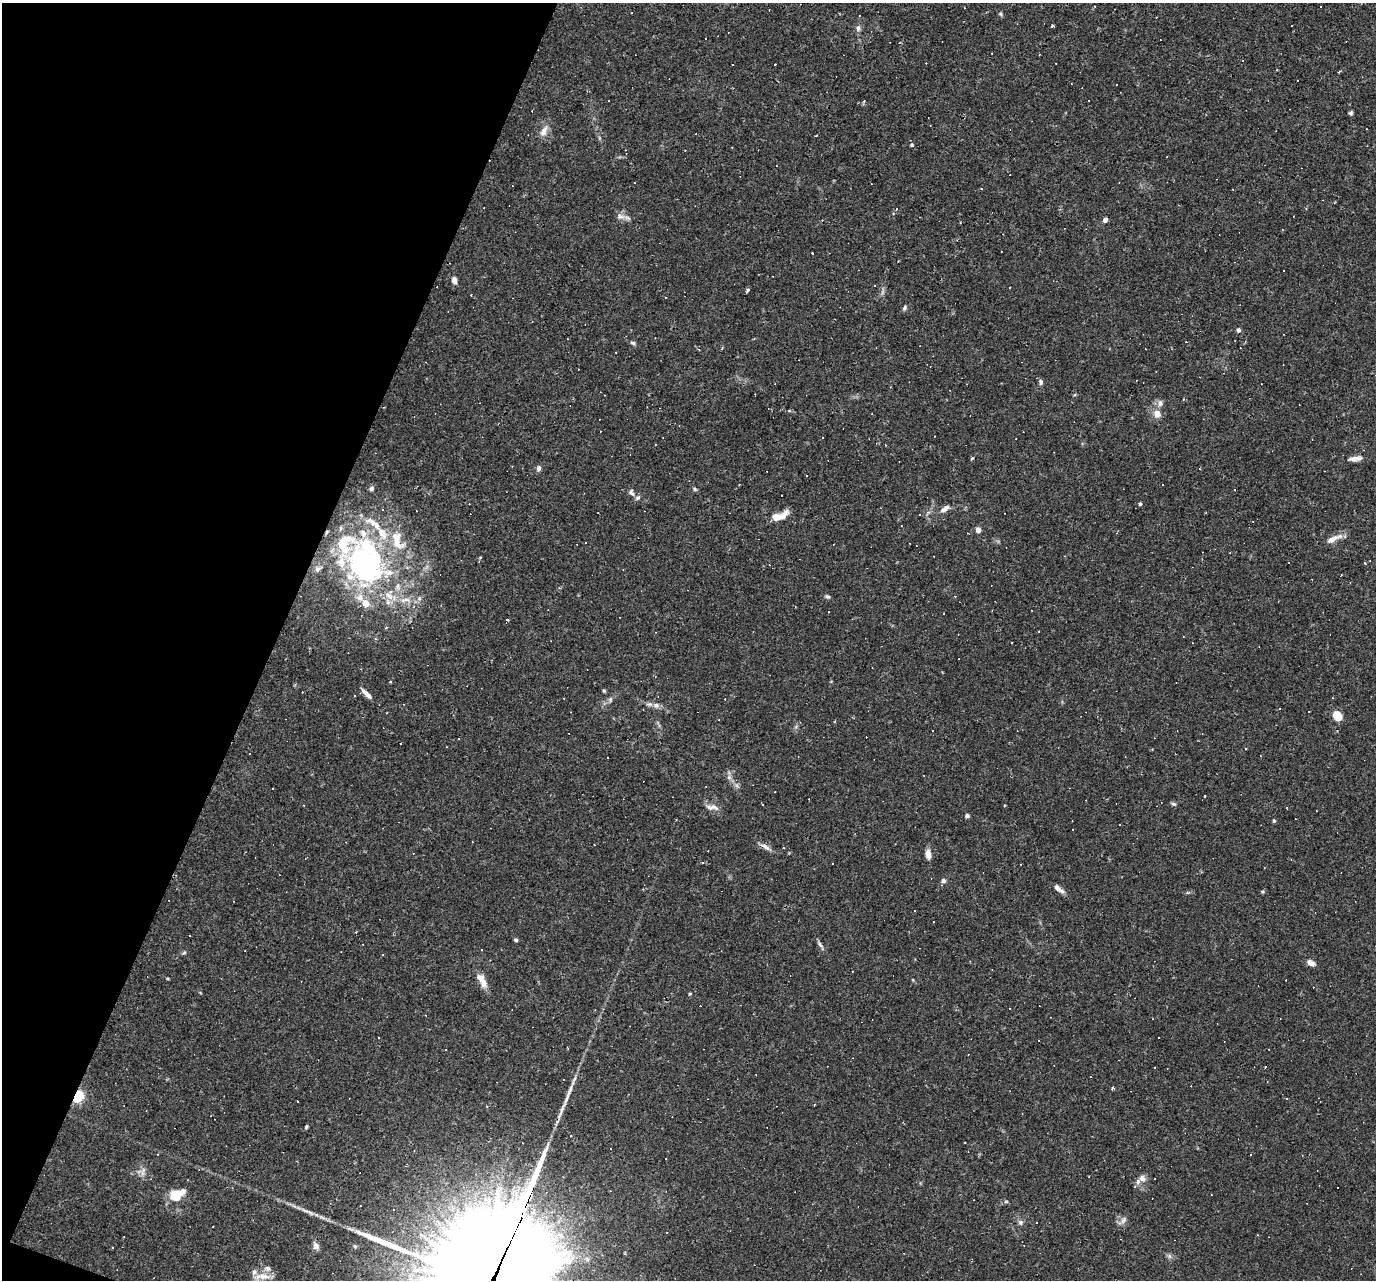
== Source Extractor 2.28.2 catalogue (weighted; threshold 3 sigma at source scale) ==
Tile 9 of 4 x 4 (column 1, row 3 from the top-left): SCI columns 1-1374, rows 1544-2821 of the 5495 x 5510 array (HDU 1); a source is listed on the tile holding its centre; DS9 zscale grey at full resolution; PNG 1378 x 1282 px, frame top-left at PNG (2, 3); no overlay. Shown black and unused: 20% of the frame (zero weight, under 2 of 3 exposures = <1% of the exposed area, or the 3 px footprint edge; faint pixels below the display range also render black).
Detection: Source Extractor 2.28.2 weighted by HDU 2 'WHT'; one run over the whole footprint, this tile lists its part. Background 0.0261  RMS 0.0036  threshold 0.016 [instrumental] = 3 sigma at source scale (4.5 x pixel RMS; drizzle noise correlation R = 1.50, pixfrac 1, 0.05/0.05 arcsec/px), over >= 5 px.
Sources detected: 229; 2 inside a brighter object's white glare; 100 cosmic-ray / hot-pixel residue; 1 long thin detection or spike segment (spike, bleed or trail) — not listed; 19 inside a brighter listed object's ellipse — not listed separately; the other 107 listed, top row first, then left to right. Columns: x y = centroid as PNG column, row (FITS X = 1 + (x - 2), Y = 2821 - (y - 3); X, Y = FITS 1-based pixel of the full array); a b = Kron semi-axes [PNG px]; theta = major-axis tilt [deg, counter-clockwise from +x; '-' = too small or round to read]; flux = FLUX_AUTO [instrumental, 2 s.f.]
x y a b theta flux
1321 7 3 2 - 0.43
769 10 2 2 - 0.23
1001 14 6 4 -70 0.49
1053 26 4 3 - 1.2
858 28 8 6 -81 1.1
1243 60 3 2 - 0.47
733 64 3 2 - 0.29
864 101 4 3 - 0.47
1351 113 5 5 - 0.66
1366 129 2 2 - 0.27
544 131 14 7 63 2.7
912 145 3 3 - 0.83
685 150 2 2 - 0.2
897 209 4 3 - 0.24
620 215 11 8 -44 2.1
1105 220 4 4 - 1.8
960 222 2 2 - 0.3
454 280 8 6 -74 1.7
747 290 4 3 - 1.4
665 297 3 2 - 0.24
904 308 7 5 60 0.77
1238 330 4 4 - 1.2
633 343 7 5 -16 0.67
1041 382 7 5 -82 0.85
1160 403 9 6 -86 1.3
1157 414 10 9 - 2.7
655 444 3 2 - 0.25
885 445 3 2 - 0.28
972 458 3 3 - 0.46
1355 459 16 6 8 2.3
539 468 7 5 84 1
1163 484 3 3 - 0.57
371 489 6 6 - 0.86
695 489 6 5 - 0.51
631 492 10 7 -58 1.1
1140 504 4 3 - 0.79
945 509 13 6 36 1.9
383 510 3 2 - 0.24
919 515 2 2 - 0.31
776 517 12 9 7 3.1
1252 521 3 2 - 0.35
978 530 4 4 - 3
1333 539 24 7 25 3.2
585 542 3 3 - 0.6
1065 556 4 2 - 0.24
363 563 69 45 -49 81
1365 563 4 3 - 0.28
623 570 3 2 - 0.22
827 596 7 4 -17 0.59
829 611 3 2 - 0.31
507 620 4 3 - 0.52
390 682 3 3 - 0.48
604 691 5 4 - 0.43
365 692 13 6 -45 1.6
354 696 3 2 - 0.28
656 705 9 8 - 1.5
1279 709 3 3 - 1.1
1337 715 10 7 -56 5.6
459 739 2 2 - 0.24
607 758 2 2 - 0.33
729 777 6 6 - 0.94
1205 796 3 3 - 1.5
1174 804 7 5 -16 0.64
762 805 3 2 - 0.28
712 807 19 7 -6 2
967 816 4 4 - 0.96
1274 821 5 4 - 0.46
765 847 15 5 -39 1.7
928 854 11 6 -80 2.3
702 863 3 3 - 0.66
943 881 7 6 - 0.75
1059 889 13 5 -39 2
915 911 3 2 - 0.44
934 922 3 2 - 0.25
356 932 3 3 - 0.26
190 936 2 2 - 0.33
516 940 5 4 - 0.64
820 945 10 5 -52 0.94
184 953 6 4 20 0.47
1311 963 10 6 -28 1.9
1286 980 2 2 - 0.25
482 981 20 8 -59 3.6
690 994 4 3 - 0.35
564 1080 3 3 - 0.87
1113 1088 4 3 - 0.72
77 1096 5 4 - 59
1287 1099 3 3 - 0.48
814 1105 3 2 - 0.24
306 1127 5 4 - 0.48
611 1149 3 2 - 0.27
157 1154 3 3 - 0.29
143 1171 15 5 78 1.5
1089 1176 3 2 - 0.22
1142 1178 11 9 -58 2
188 1180 2 2 - 0.25
176 1195 14 9 28 9.7
1006 1202 6 4 0 0.47
310 1212 10 4 -29 1.1
1123 1220 10 6 54 1.3
1020 1222 8 7 - 0.98
1036 1222 2 2 - 0.29
1258 1235 3 2 - 0.21
316 1246 10 7 -54 1.4
112 1248 3 2 - 0.37
1169 1256 7 4 -71 0.71
587 1259 6 6 - 0.83
262 1276 24 9 2 4.5
Overlapping masked pixels (flux is a lower limit): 1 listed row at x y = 77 1096
Unlisted compact peaks at least as high as the median listed source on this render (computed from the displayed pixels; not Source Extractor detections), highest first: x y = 1262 892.